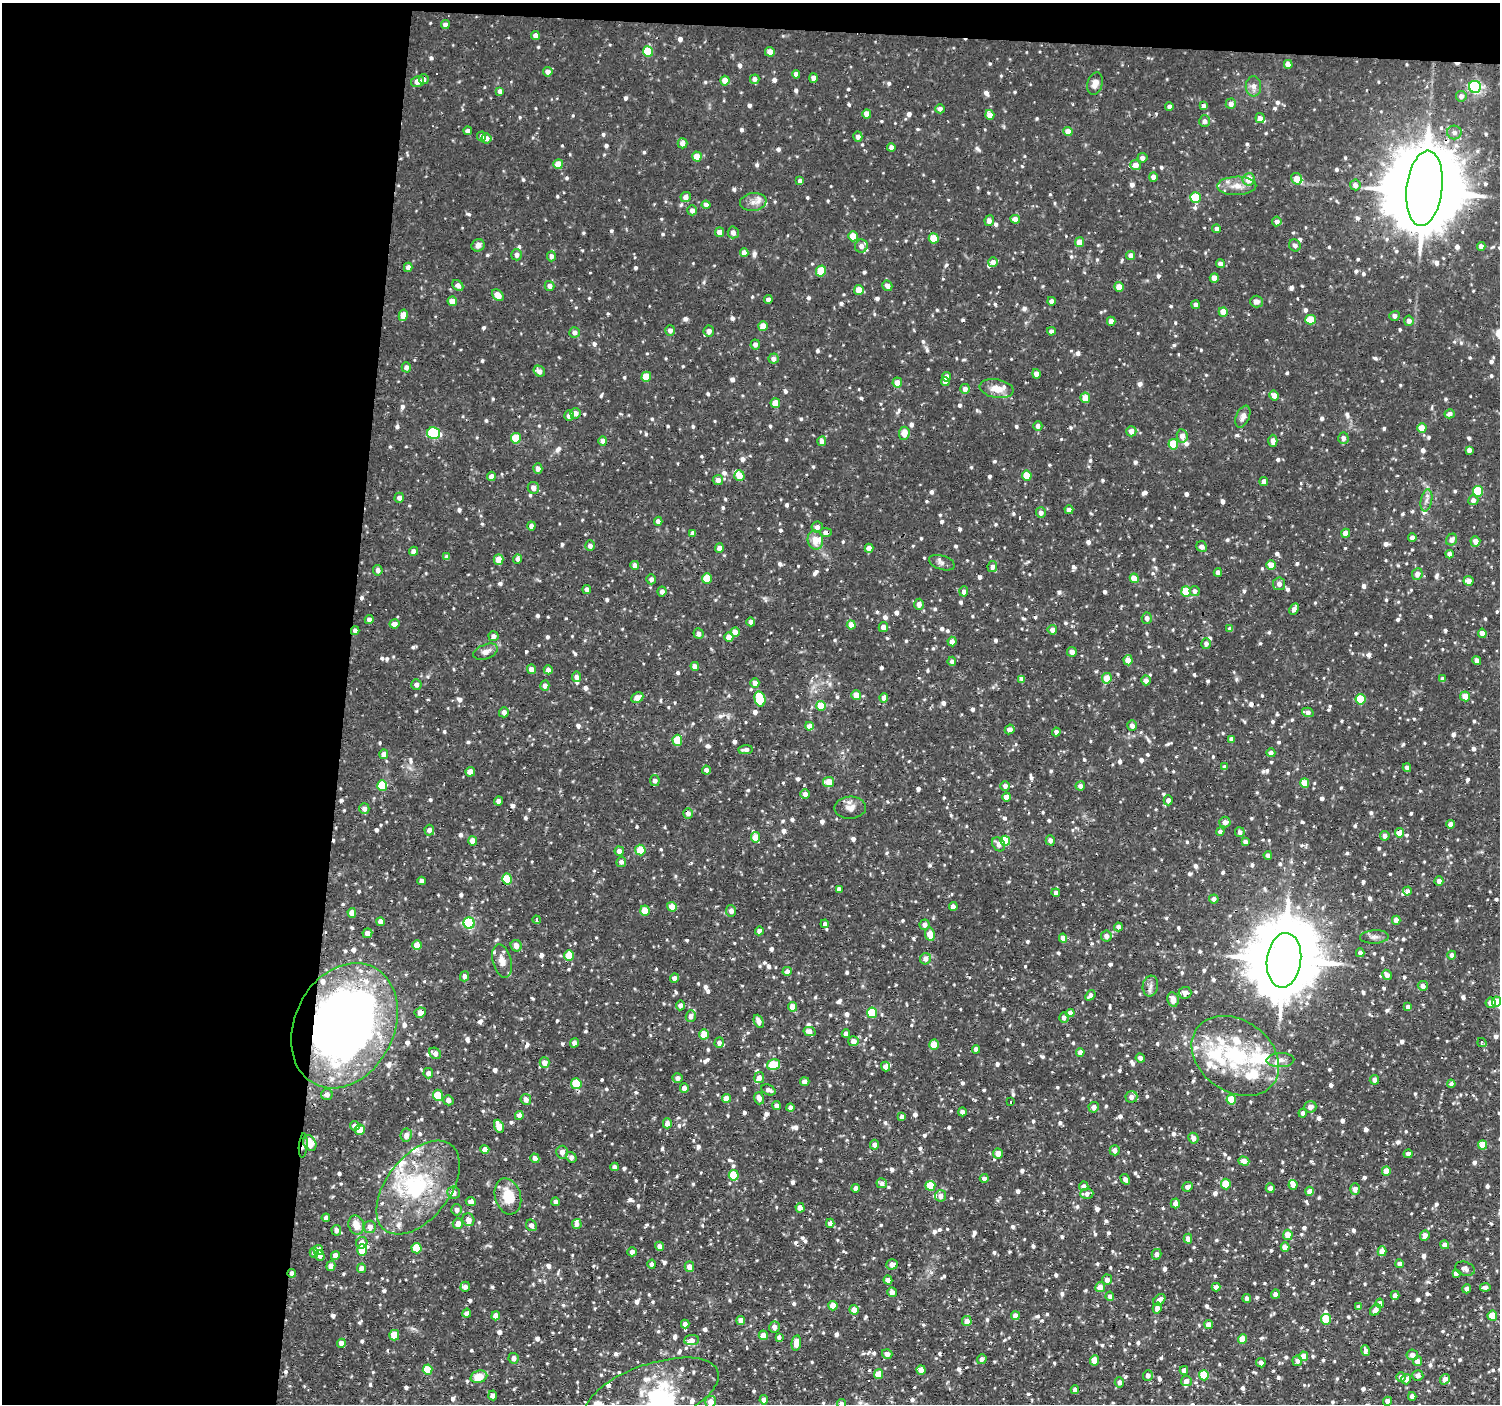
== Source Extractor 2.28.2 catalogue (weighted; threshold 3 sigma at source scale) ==
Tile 1 of 3 x 3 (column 1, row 1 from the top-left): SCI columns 1-1498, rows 3017-4418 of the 4495 x 4522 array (HDU 1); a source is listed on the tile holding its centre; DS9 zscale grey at full resolution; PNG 1502 x 1406 px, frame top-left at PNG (2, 3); each listed source drawn as its Kron ellipse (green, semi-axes under 4 px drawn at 4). Shown black and unused: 25% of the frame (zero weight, under 2 of 3 exposures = <1% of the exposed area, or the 3 px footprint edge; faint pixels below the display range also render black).
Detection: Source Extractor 2.28.2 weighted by HDU 2 'WHT'; one run over the whole footprint, this tile lists its part. Background 0.0377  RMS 0.0038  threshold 0.0173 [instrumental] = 3 sigma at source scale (4.5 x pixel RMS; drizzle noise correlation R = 1.50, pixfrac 1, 0.05/0.05 arcsec/px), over >= 5 px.
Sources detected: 1370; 3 inside a brighter object's white glare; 12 cosmic-ray / hot-pixel residue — neither listed nor drawn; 46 inside a brighter listed object's ellipse — not listed separately; of the other 1309, all 500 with FLUX_AUTO >= 1.72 (the completeness limit of this list) listed and drawn (809 fainter detections not listed), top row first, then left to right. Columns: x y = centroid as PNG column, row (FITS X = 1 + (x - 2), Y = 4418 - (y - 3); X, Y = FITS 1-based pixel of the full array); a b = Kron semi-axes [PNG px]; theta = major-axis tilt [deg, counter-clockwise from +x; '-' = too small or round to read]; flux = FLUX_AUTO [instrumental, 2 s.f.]
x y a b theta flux
445 25 4 4 - 1.9
535 35 4 4 - 2
648 51 5 5 - 15
770 52 5 5 - 3
1288 64 4 4 - 3.4
548 72 5 4 - 2.9
796 74 4 4 - 2
813 78 5 4 - 2.3
424 79 5 5 - 2
755 79 5 4 - 1.8
725 81 5 4 - 5.1
417 82 6 5 - 3.2
1095 83 11 7 71 2.8
1253 86 10 7 -90 2.6
1475 87 6 6 - 85
500 91 4 4 - 1.9
1461 96 5 5 - 2
1231 104 5 5 - 2.3
1204 106 4 4 - 2.2
1169 107 4 4 - 1.8
940 109 5 4 - 1.7
867 114 4 4 - 3.8
990 115 5 4 - 4.3
1260 118 5 4 - 1.8
1205 121 6 5 - 2
468 131 4 4 - 1.9
1068 131 5 4 - 4
1454 132 7 7 - 1.9
482 136 5 4 - 1.9
858 137 5 4 - 2
487 138 5 5 - 1.9
682 143 5 5 - 2.5
891 147 4 4 - 1.8
697 157 5 4 - 6.2
1142 158 5 4 - 1.8
558 164 5 5 - 6.2
1136 165 5 5 - 2.9
1153 177 5 4 - 2.5
1249 179 6 6 - 5.1
1297 179 6 5 - 5
800 181 4 4 - 1.9
1355 185 5 5 - 1.8
1237 186 19 9 1 4.3
1424 188 38 18 83 8000
686 197 5 5 - 2.4
1195 197 5 5 - 14
753 202 13 9 8 2.7
706 205 4 4 - 2
692 210 5 4 - 2
1015 219 5 4 - 2.9
989 221 5 4 - 2.1
1277 221 5 4 - 2.2
1217 229 4 4 - 2.2
719 232 5 4 - 2.8
733 232 6 5 - 2.2
853 236 5 4 - 6.7
934 238 5 5 - 8.8
1079 242 5 4 - 4.2
478 245 7 6 - 2.2
1295 245 6 5 - 1.7
861 246 6 6 - 2.5
1481 246 4 4 - 2.6
744 253 4 4 - 2.8
517 255 5 5 - 2
1131 255 4 4 - 2.5
551 256 5 4 - 1.9
993 262 5 4 - 2.3
1220 264 4 4 - 1.9
408 267 4 4 - 2
821 271 5 5 - 12
1214 278 4 4 - 4.2
458 285 6 4 -43 2.4
549 286 5 5 - 2
887 286 5 5 - 2.1
1119 287 5 4 - 5.6
859 290 5 5 - 5.5
498 295 7 5 -44 4.8
768 299 4 4 - 1.7
452 301 5 4 - 5.2
1051 301 4 4 - 1.9
1257 302 6 6 - 1.9
1196 305 4 4 - 2
1223 312 5 4 - 5.9
403 315 6 4 77 5.1
1394 316 5 5 - 1.7
1310 320 5 5 - 8.3
1111 321 4 4 - 3.3
1409 321 5 4 - 2.2
763 326 5 4 - 5.6
670 330 5 5 - 1.9
709 331 5 5 - 2.5
1051 331 4 4 - 1.8
575 332 5 5 - 2.1
755 344 5 4 - 1.8
774 359 5 5 - 1.9
406 367 5 4 - 1.9
539 371 6 5 - 2.2
1036 374 5 4 - 2.9
646 377 5 5 - 9
947 377 4 4 - 3.3
897 382 5 5 - 3.6
945 382 4 4 - 2.1
965 389 5 5 - 2.3
997 389 17 9 -10 5.2
1274 396 5 4 - 2.9
1085 398 5 4 - 5.9
775 403 5 5 - 5.5
575 413 5 5 - 2.9
1450 414 5 4 - 1.8
569 416 5 5 - 1.9
1243 417 12 6 66 2.3
1038 426 5 4 - 1.8
1422 428 5 4 - 6.6
1131 431 5 5 - 3
434 433 6 5 - 35
904 433 6 5 - 4.4
1182 436 7 5 -81 3
516 438 5 5 - 13
1343 438 5 5 - 1.9
603 441 4 4 - 2.4
822 441 5 4 - 3.2
1273 441 6 4 89 2.3
1173 444 5 5 - 12
1469 450 4 4 - 2.3
538 469 5 4 - 2.1
1027 475 5 5 - 8.3
491 476 5 4 - 2.3
739 476 5 5 - 5.6
718 480 5 5 - 2.2
1264 481 4 4 - 2.1
533 488 6 5 - 2.6
1478 491 5 5 - 20
399 498 5 4 - 1.8
1426 500 11 5 79 1.8
1473 500 5 5 - 2
1069 510 4 4 - 2.1
1041 513 5 5 - 1.9
658 521 4 4 - 2
531 526 4 4 - 2
817 527 6 5 - 2
826 532 5 4 - 2.6
1346 533 4 4 - 3.7
693 534 4 4 - 1.9
1412 537 4 4 - 1.9
815 540 9 7 -78 4.7
1452 540 6 5 - 2.3
1475 541 5 5 - 3.1
590 546 5 5 - 1.8
1202 547 6 5 - 2
719 548 5 4 - 2.7
869 548 4 4 - 2.9
414 551 4 4 - 1.9
1450 554 4 4 - 2.5
447 557 4 4 - 1.8
517 559 5 4 - 1.9
499 560 5 5 - 5.7
942 563 13 7 -18 1.8
635 565 4 4 - 2.9
1271 565 5 4 - 6
992 567 5 5 - 2
378 570 5 4 - 1.9
1218 572 4 4 - 1.8
1417 574 6 5 - 2.6
707 578 5 5 - 10
1134 578 5 4 - 5.5
651 579 5 4 - 1.8
1469 581 5 4 - 2.9
1279 584 6 6 - 2.2
587 589 4 4 - 1.9
662 591 5 4 - 1.9
964 591 5 4 - 2
1195 591 5 5 - 2
1186 592 5 5 - 11
919 604 6 5 - 2.1
1294 609 6 4 64 2.4
1147 618 6 5 - 2
369 619 4 4 - 1.8
751 622 4 4 - 1.8
394 624 5 4 - 3.2
851 625 4 4 - 5.3
883 627 5 4 - 2.8
1230 629 4 4 - 1.7
1052 630 5 4 - 2.4
355 631 4 4 - 1.8
735 632 4 4 - 4.2
1482 633 5 4 - 2.9
698 634 5 5 - 2.1
493 636 5 5 - 1.9
729 637 5 4 - 3.5
952 641 5 4 - 2.9
1206 644 5 5 - 1.8
486 652 13 7 21 2.6
1072 652 5 4 - 2.1
1128 660 5 4 - 4.2
952 661 4 4 - 2
1477 661 4 4 - 1.9
695 666 4 4 - 2.5
531 669 5 4 - 2.6
548 670 4 4 - 2.2
577 677 5 4 - 2
1107 678 5 5 - 7.5
1022 679 4 4 - 2.7
1443 679 4 4 - 1.7
1146 680 5 4 - 1.9
755 683 5 4 - 2.6
416 684 5 5 - 1.8
545 686 5 4 - 2
856 695 5 5 - 5.2
1465 696 5 5 - 4.3
637 697 6 5 - 3.8
884 698 5 4 - 2.5
760 699 8 5 -77 16
1361 699 5 5 - 15
821 706 5 5 - 8.5
504 712 5 5 - 1.9
1308 712 6 4 -16 2.1
809 726 4 4 - 4.5
1132 726 5 5 - 2.2
1010 729 5 4 - 2.9
1056 732 4 4 - 1.9
1231 739 4 4 - 1.9
677 740 5 5 - 11
746 750 7 4 3 2.2
1271 753 4 4 - 1.9
384 754 4 4 - 3.2
1224 767 4 4 - 1.7
1407 768 4 4 - 1.9
706 770 4 4 - 2.2
470 772 5 4 - 4.7
655 780 5 5 - 1.8
829 782 5 5 - 7.4
1305 783 5 4 - 8.2
382 785 5 5 - 17
1005 786 5 5 - 1.9
1080 786 5 4 - 2
805 794 4 4 - 2.2
1007 797 4 4 - 4.3
1168 800 5 4 - 2.2
499 801 4 4 - 2.1
850 808 16 11 2 3
364 809 5 5 - 1.9
688 813 5 5 - 2
1225 822 6 5 - 2.1
1451 824 4 4 - 3.2
429 830 5 5 - 2
1220 832 4 4 - 1.9
1240 832 5 4 - 1.8
1399 833 4 4 - 5.2
1385 836 5 4 - 2
756 837 5 4 - 6.4
1050 840 5 4 - 1.9
473 841 4 4 - 4.3
1005 841 5 5 - 15
1245 842 4 4 - 1.8
999 844 7 6 - 2.3
640 850 5 5 - 9.6
619 851 5 4 - 2.1
1268 855 4 4 - 1.7
621 862 5 5 - 1.9
507 879 5 5 - 15
422 881 4 4 - 2.3
1439 881 4 4 - 2.4
839 889 4 4 - 1.8
1407 891 4 4 - 2
1056 893 4 4 - 1.8
1214 899 5 4 - 1.9
953 906 4 4 - 2.7
672 907 5 4 - 5.7
645 911 5 4 - 9.3
731 911 5 5 - 2.3
352 913 5 4 - 3.8
537 920 4 3 - 2
1396 920 4 4 - 3.1
380 922 4 4 - 2.4
469 923 5 5 - 41
825 924 4 4 - 1.7
925 925 5 5 - 2
1118 927 4 4 - 2
759 931 4 4 - 1.9
367 933 5 4 - 2.5
930 934 7 5 -81 5.5
1106 936 6 5 - 2.2
1374 937 14 6 2 1.9
1063 938 4 4 - 3.8
417 945 5 4 - 4.6
516 946 6 5 - 2.5
1360 953 4 4 - 1.9
1452 955 4 4 - 1.7
569 956 5 5 - 9.4
926 959 6 5 - 2.4
1284 960 27 17 83 4900
502 961 17 9 -75 3.8
787 971 4 4 - 1.9
1387 975 5 4 - 2.1
464 976 5 4 - 1.8
674 978 5 4 - 2.2
1150 986 10 7 81 1.8
1423 986 5 5 - 2.4
1185 993 6 6 - 3
1090 995 6 4 50 1.7
1173 999 7 5 -77 2.9
1496 1002 5 4 - 5.6
1491 1003 5 5 - 3
680 1005 5 4 - 1.8
793 1007 5 4 - 5
1408 1007 4 4 - 1.8
420 1013 5 5 - 2.9
872 1013 5 5 - 14
1070 1013 4 4 - 3
691 1016 6 5 - 2.3
1064 1017 5 4 - 1.8
759 1021 7 4 -66 2.1
344 1026 65 49 63 360
809 1031 6 4 -13 3.2
704 1034 5 5 - 9.3
846 1034 4 4 - 1.9
853 1041 5 5 - 2.7
1482 1042 5 3 - 2.4
574 1043 5 4 - 1.8
719 1043 5 4 - 1.9
934 1045 5 4 - 7.8
976 1049 4 4 - 1.9
1080 1052 4 4 - 2.7
435 1053 6 5 - 1.9
1235 1056 47 35 -36 40
1140 1058 5 4 - 1.9
1280 1060 14 7 1 2.5
545 1063 5 5 - 3.4
773 1065 7 5 15 16
885 1067 5 4 - 2.1
428 1073 5 5 - 2.1
759 1077 5 5 - 2.2
678 1078 5 4 - 1.8
1374 1080 5 4 - 2.2
805 1082 4 4 - 3.7
576 1084 5 5 - 16
1451 1084 4 4 - 1.8
684 1088 4 4 - 2.4
768 1090 7 5 -25 1.7
327 1094 5 5 - 2
438 1095 6 5 - 14
1131 1097 6 5 - 2.2
727 1098 4 4 - 4.8
759 1098 6 5 - 2.6
526 1099 5 5 - 2.3
448 1100 5 5 - 1.9
1231 1100 5 4 - 13
1011 1102 4 3 - 9.3
776 1106 4 4 - 1.8
1094 1107 5 5 - 2.3
1310 1107 6 6 - 2.2
790 1108 4 4 - 2.2
962 1112 4 4 - 1.8
1303 1113 4 4 - 1.8
519 1115 4 4 - 4.5
902 1117 4 4 - 2.2
667 1123 5 4 - 2.8
355 1126 5 4 - 1.9
499 1126 6 5 - 5.8
360 1130 5 5 - 7.8
406 1135 7 5 82 2.5
1193 1138 5 5 - 2.3
310 1143 8 6 -64 11
303 1145 12 3 85 2.8
874 1145 5 4 - 2
1483 1145 4 4 - 6.4
485 1149 4 4 - 2.7
1115 1150 5 5 - 2
562 1152 6 6 - 2.4
998 1153 5 5 - 3.7
1408 1154 4 4 - 2
571 1157 5 5 - 2
535 1158 5 4 - 2.6
1244 1161 5 4 - 4.2
615 1167 4 4 - 1.9
1386 1171 5 4 - 5.3
734 1175 5 5 - 15
984 1179 4 4 - 1.8
1125 1179 5 4 - 1.9
882 1183 5 5 - 1.7
1226 1184 5 5 - 10
1293 1185 5 4 - 3
930 1186 5 5 - 12
1084 1186 5 4 - 1.9
418 1187 54 31 52 44
1187 1187 5 4 - 1.8
856 1188 4 4 - 1.9
1270 1188 4 4 - 2
1355 1189 6 5 - 2.4
1309 1191 4 4 - 2.8
453 1193 6 6 - 2.8
1087 1194 7 5 4 2.1
508 1196 18 13 -74 10
941 1196 6 5 - 2.3
471 1202 5 4 - 2.3
556 1202 4 4 - 1.8
1175 1203 5 4 - 2.1
800 1208 4 4 - 3.9
457 1210 5 5 - 1.9
326 1218 4 4 - 1.8
468 1220 6 6 - 3.3
830 1223 4 4 - 2.4
458 1224 5 5 - 3.1
577 1224 5 5 - 1.9
356 1225 10 7 -69 5.3
531 1225 6 5 - 2.3
370 1227 6 6 - 3.2
336 1230 5 4 - 2.2
1288 1235 5 5 - 5.9
1425 1235 5 4 - 2.8
1188 1239 5 4 - 2.9
362 1243 6 5 - 3
1445 1245 4 4 - 1.8
659 1246 4 4 - 2
1285 1247 4 4 - 4.1
416 1248 5 5 - 13
318 1250 5 5 - 2.4
362 1250 5 5 - 13
1382 1251 5 4 - 4.9
632 1252 5 4 - 2
314 1253 5 4 - 2.1
1156 1254 5 5 - 1.9
320 1255 5 4 - 2.4
335 1255 4 4 - 2.8
652 1264 4 4 - 1.8
892 1264 6 5 - 2.4
1400 1264 4 4 - 2
331 1266 5 4 - 2.7
689 1267 5 5 - 3.6
361 1268 5 4 - 2.9
1465 1269 10 6 -21 2.2
292 1273 4 4 - 1.8
1456 1273 4 4 - 1.9
888 1280 4 4 - 3.4
1107 1280 5 5 - 2.1
465 1287 5 4 - 2.1
1100 1287 5 5 - 4
1216 1287 4 4 - 2.4
1485 1287 5 4 - 1.8
1467 1289 4 4 - 2
892 1292 5 4 - 2.4
1275 1294 5 4 - 2
1395 1295 4 4 - 2
1110 1296 5 4 - 1.8
1247 1298 4 4 - 1.9
1159 1300 7 4 42 2.6
1380 1303 4 4 - 2
833 1306 5 4 - 5.7
1359 1307 4 4 - 2.1
1157 1308 5 4 - 2.1
854 1310 5 4 - 3.7
1375 1310 6 5 - 2.4
467 1313 4 4 - 2
496 1316 5 4 - 3.9
1015 1316 4 4 - 2.9
1492 1316 5 5 - 8.2
1326 1319 5 5 - 13
741 1320 4 4 - 4.1
967 1321 5 5 - 3.3
685 1324 4 4 - 1.8
1209 1325 4 4 - 3.8
774 1327 5 5 - 2.3
394 1335 5 5 - 9
763 1335 5 4 - 5
779 1337 4 4 - 1.8
1243 1339 5 4 - 6.6
691 1340 7 5 4 2.1
341 1343 4 4 - 3.2
796 1343 7 4 81 5.4
1365 1351 5 4 - 2.1
887 1354 5 5 - 2.3
1412 1355 6 5 - 2.2
1303 1356 5 4 - 5.6
513 1358 5 5 - 2.1
982 1359 5 4 - 1.9
1095 1360 5 4 - 8.5
1297 1361 5 5 - 1.9
1418 1361 5 4 - 2.8
1261 1363 5 4 - 1.8
427 1370 5 5 - 15
921 1370 5 4 - 4.3
1184 1370 4 4 - 1.8
878 1374 5 4 - 7.8
1148 1375 5 5 - 1.8
1204 1375 5 5 - 15
1418 1376 5 5 - 2
479 1377 8 6 17 7.8
1401 1377 5 4 - 2
1406 1379 5 5 - 2.6
1445 1379 5 4 - 2.5
1186 1381 5 5 - 2
1119 1382 5 5 - 1.8
1075 1390 4 4 - 2.2
652 1394 70 30 19 34
493 1395 5 4 - 1.9
1412 1396 4 4 - 1.9
764 1400 4 4 - 2.2
1388 1401 4 4 - 2.8
710 1402 6 5 - 3.8
842 1404 4 4 - 2.1
Overlapping masked pixels (flux is a lower limit): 7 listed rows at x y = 1424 188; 826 532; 355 631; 1284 960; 344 1026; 303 1145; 292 1273
Isophote crosses this tile's border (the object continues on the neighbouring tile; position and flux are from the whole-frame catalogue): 3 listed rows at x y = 652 1394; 710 1402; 842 1404